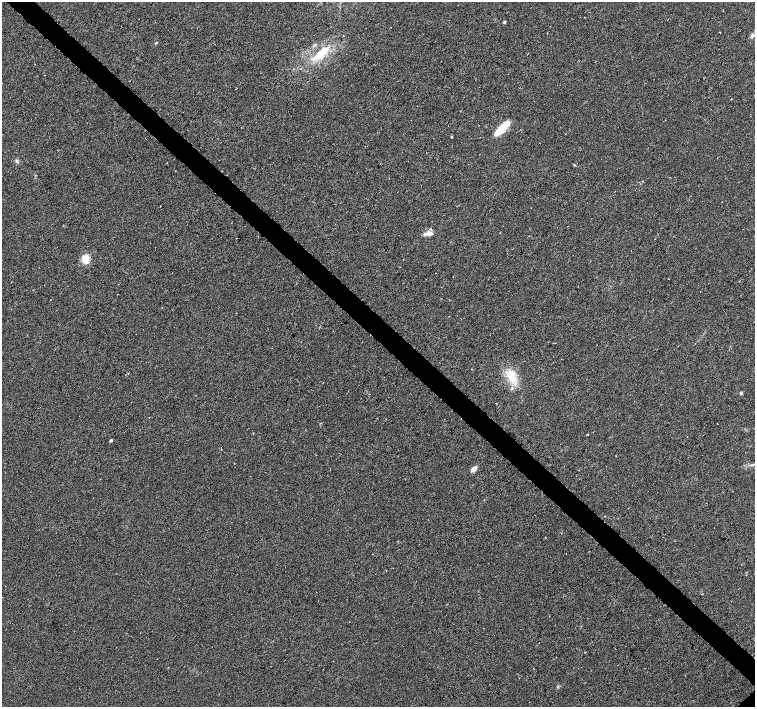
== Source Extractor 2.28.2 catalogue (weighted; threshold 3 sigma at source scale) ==
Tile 11 of 4 x 4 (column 3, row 3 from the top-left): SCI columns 3013-4517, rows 1566-2975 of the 6024 x 6018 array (HDU 1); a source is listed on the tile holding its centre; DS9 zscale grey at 2 x 2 block average (1 PNG px = mean of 2 x 2 image px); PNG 757 x 709 px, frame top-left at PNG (2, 2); no overlay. Shown black and unused: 4% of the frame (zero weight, under 3 of 6 exposures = <1% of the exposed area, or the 3 px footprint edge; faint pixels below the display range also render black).
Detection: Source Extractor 2.28.2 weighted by HDU 2 'WHT'; one run over the whole footprint, this tile lists its part. Background 0.00247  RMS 0.0037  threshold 0.0151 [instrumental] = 3 sigma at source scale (4.09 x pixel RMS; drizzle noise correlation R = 1.36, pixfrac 0.8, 0.0396/0.0396 arcsec/px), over >= 5 px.
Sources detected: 18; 2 cosmic-ray / hot-pixel residue — not listed; the other 16 listed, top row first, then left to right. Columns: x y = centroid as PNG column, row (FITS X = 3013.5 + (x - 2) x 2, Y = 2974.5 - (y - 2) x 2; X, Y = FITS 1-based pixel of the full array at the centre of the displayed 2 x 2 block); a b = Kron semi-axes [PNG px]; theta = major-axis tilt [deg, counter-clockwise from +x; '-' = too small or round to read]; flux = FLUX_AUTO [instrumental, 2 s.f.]
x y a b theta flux
504 22 4 3 - 0.93
752 36 6 4 56 2
315 44 4 3 - 0.95
321 54 26 9 40 19
502 128 20 6 44 17
452 137 3 2 - 0.57
17 161 5 3 - 1.1
429 233 8 6 -1 4.4
85 259 11 8 87 9.2
553 343 2 2 - 0.38
511 376 18 11 -56 16
741 393 4 3 - 1.3
587 434 2 2 - 0.55
111 440 3 2 - 1.6
474 469 6 5 - 3.4
702 594 3 2 - 0.36
Diffuse or blended objects may show on this block-average render without a row.